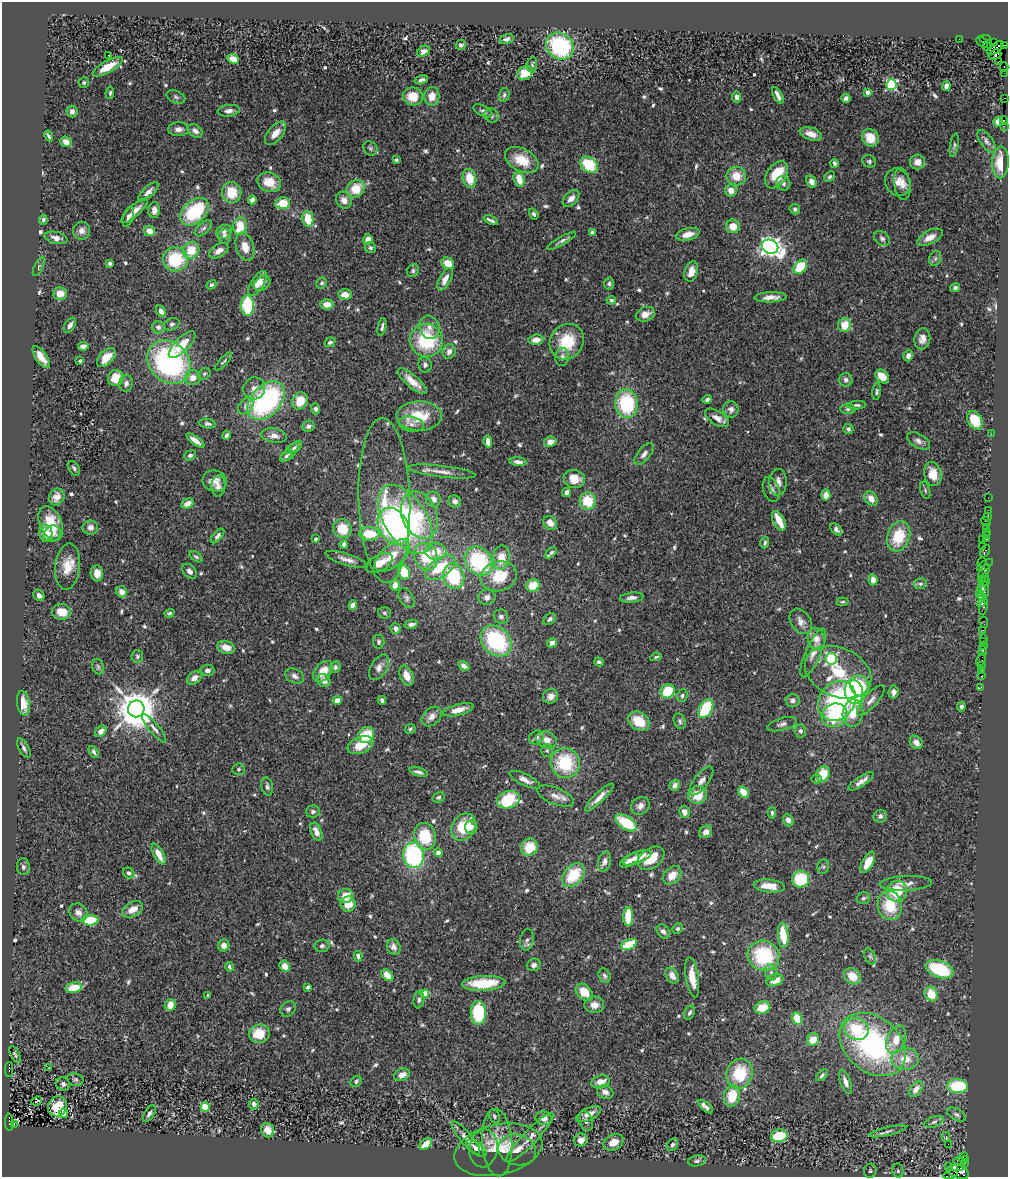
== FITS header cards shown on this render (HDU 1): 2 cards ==
NAXIS1  =                 1006
NAXIS2  =                 1175

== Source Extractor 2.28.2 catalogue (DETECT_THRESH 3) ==
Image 1006 x 1175 px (HDU 1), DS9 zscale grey, 1 PNG px = 1 image px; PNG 1010 x 1179 px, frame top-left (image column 1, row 1175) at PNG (2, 2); each listed source drawn as its Kron ellipse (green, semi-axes under 4 px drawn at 4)
Background 0.663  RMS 0.034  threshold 0.101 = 3 sigma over >= 5 px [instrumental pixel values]
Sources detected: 654; of the 654, the 500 brightest by FLUX_AUTO listed and drawn (154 fainter detections omitted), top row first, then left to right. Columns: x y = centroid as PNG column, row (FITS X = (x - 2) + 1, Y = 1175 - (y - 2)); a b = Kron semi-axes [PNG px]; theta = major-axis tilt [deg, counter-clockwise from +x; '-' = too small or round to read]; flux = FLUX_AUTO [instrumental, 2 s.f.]
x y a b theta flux
507 39 7 5 16 9.2
959 39 2 2 - 14
985 39 6 3 -14 20
982 42 7 2 -42 43
994 42 3 2 - 23
461 45 5 5 - 5.8
987 45 5 4 - 370
1004 45 4 2 - 12
560 46 15 12 -41 250
996 48 10 5 37 800
423 51 7 5 31 13
995 54 6 5 - 150
108 55 3 2 - 29
233 59 6 4 -26 33
999 61 3 2 - 14
532 64 7 5 82 4.4
108 67 17 6 29 40
1004 67 4 2 - 30
525 73 8 6 25 42
1004 73 2 2 - 6.5
421 80 7 3 16 6.5
84 83 5 5 - 4.3
891 85 5 5 - 280
946 86 5 4 - 14
110 93 6 4 82 4.5
867 93 4 3 - 19
504 95 7 5 74 5.3
778 95 9 3 -61 12
413 96 10 9 - 46
432 96 9 7 82 27
176 97 10 6 -24 6.4
736 97 5 4 - 7
846 98 4 4 - 7.1
1005 98 3 2 - 15
72 111 6 5 - 12
229 111 11 5 7 10
483 111 10 5 -26 6.1
492 115 7 6 - 7.1
1004 121 4 2 - 24
998 122 5 5 - 17
1004 126 3 2 - 6.5
178 129 11 7 0 12
195 131 8 6 -38 11
275 133 14 7 50 25
811 134 11 6 -18 22
49 136 5 3 - 4.9
870 138 9 8 - 39
986 141 13 6 -55 8.9
66 142 6 5 - 23
954 145 12 4 80 5.1
370 148 7 6 - 5.5
396 160 4 3 - 4.5
522 160 18 11 -28 55
869 161 7 6 - 5.1
917 162 8 7 - 16
1000 162 16 8 89 48
834 163 4 3 - 5.4
589 165 10 7 -37 95
777 175 15 9 57 66
736 176 10 9 - 37
830 177 6 4 43 5.2
469 178 9 6 -78 42
519 179 8 5 -74 33
269 182 12 9 -21 43
811 182 6 5 - 13
898 182 14 12 -58 20
783 183 7 6 - 7.8
902 184 16 8 -81 17
356 189 9 8 - 51
731 190 6 6 - 22
148 192 12 5 43 12
232 193 10 9 - 56
571 199 10 6 46 15
252 200 4 4 - 11
344 200 9 7 -57 16
283 203 7 6 - 53
795 209 5 5 - 5.7
154 210 8 6 86 16
134 211 17 5 43 17
194 212 16 11 42 160
534 214 6 4 -57 4.4
128 217 10 5 72 7.2
308 219 8 5 -80 53
43 220 5 4 - 4.8
491 220 8 3 -24 6.9
240 226 9 6 82 54
733 226 7 7 - 30
203 228 10 5 40 7.1
82 231 9 8 - 12
149 231 6 5 - 20
224 232 8 7 - 8.7
592 232 4 4 - 6.3
688 234 12 6 14 22
225 236 7 6 - 9.6
930 237 14 6 28 22
56 238 11 6 -13 12
882 238 9 6 -38 7.4
368 239 5 4 - 17
561 241 17 4 30 7.8
245 247 14 9 -73 28
770 247 8 7 - 1500
370 248 6 5 - 5.9
191 250 9 8 - 53
219 251 10 6 32 17
935 258 8 6 70 5.6
175 259 12 12 - 120
448 263 6 5 - 25
110 264 4 3 - 4.5
39 267 10 4 63 4.7
800 267 8 5 48 72
413 271 7 5 60 5.6
691 272 10 6 73 21
445 279 12 5 63 20
258 283 14 6 58 20
262 283 9 6 37 13
322 283 6 5 - 4.4
609 284 6 5 - 5.4
211 285 5 4 - 5.7
955 288 5 4 - 6.9
60 293 7 6 - 28
345 295 7 5 -3 19
770 297 16 5 2 19
611 300 5 4 - 4.7
327 304 6 5 - 26
247 306 10 6 -89 160
161 311 6 4 -61 11
645 314 10 7 19 22
172 324 8 6 26 5.4
70 325 8 5 58 10
845 325 7 6 - 40
158 327 6 6 - 8.4
382 327 9 3 78 5.9
429 327 12 10 -70 17
922 339 10 8 81 16
426 340 16 16 - 160
536 340 7 5 7 20
330 342 5 4 - 6.4
567 342 18 16 53 82
182 345 17 7 45 43
83 346 5 4 - 11
449 351 7 6 - 13
908 356 6 4 70 11
41 357 13 5 -55 23
106 357 11 6 45 34
562 357 9 7 84 9.7
80 361 3 3 - 4.9
169 362 24 19 -45 440
223 362 11 3 47 4.3
425 365 8 6 -81 6.6
204 374 7 5 32 4.4
882 377 8 6 -44 28
116 378 8 7 - 44
193 378 8 7 - 18
846 380 7 6 - 8.1
412 381 18 6 -41 28
126 383 8 7 - 10
254 388 11 10 - 16
877 392 8 4 84 5
707 399 5 4 - 5.5
266 401 22 14 46 380
300 401 9 7 70 45
626 404 14 11 -83 170
857 405 9 4 4 4.9
246 406 9 6 48 12
316 409 5 4 - 5.9
731 409 8 7 - 9.5
848 409 7 5 -7 5.6
419 416 23 14 1 83
717 418 13 6 -32 17
975 420 10 7 -60 56
207 424 8 5 -8 6
411 424 12 7 -12 15
308 426 6 5 - 8.3
848 429 5 5 - 5.5
991 434 2 2 - 21
226 435 4 3 - 7.2
274 436 13 7 -8 14
195 440 11 4 -37 17
918 441 12 7 -30 12
488 442 6 4 -81 16
550 442 6 5 - 17
294 448 9 4 35 5.9
290 452 11 5 46 7.3
644 454 13 6 50 12
190 455 6 5 - 6.6
286 456 7 4 44 5.1
518 462 9 4 -6 10
74 468 8 5 -57 5.9
442 472 34 5 -7 22
933 474 12 8 -78 32
574 479 11 9 -19 37
215 481 12 10 -15 21
778 482 13 9 87 17
218 486 10 7 87 11
771 489 13 8 -71 10
925 490 9 5 -77 4.4
566 493 4 4 - 12
826 495 5 4 - 19
57 497 9 7 58 18
988 498 2 2 - 12
433 499 7 7 - 17
871 499 8 6 -52 22
384 500 82 26 -88 150
455 501 6 6 - 8.9
588 501 9 8 - 70
187 504 6 4 28 22
988 510 2 2 - 20
419 515 24 17 -68 78
988 516 3 2 - 27
405 519 38 21 -58 410
779 521 11 5 -62 44
986 522 5 4 - 65
51 523 18 11 -66 63
550 523 8 6 -45 18
394 526 19 14 -59 320
986 527 3 2 - 32
90 528 8 7 - 14
342 529 9 9 - 52
836 529 7 4 -49 8.1
986 532 3 2 - 36
46 533 8 6 -83 25
52 534 8 8 - 12
369 534 10 6 -4 66
217 536 9 4 49 8.5
899 536 15 11 71 80
986 536 3 3 - 57
315 539 3 3 - 5.9
982 539 2 2 - 20
987 539 3 3 - 32
765 543 6 4 76 4.7
344 544 4 4 - 7.6
982 546 3 3 - 44
436 551 10 8 -4 45
985 551 7 3 65 39
551 553 7 3 41 6.2
392 556 21 10 41 48
196 557 7 4 -36 4.8
426 557 14 11 -68 74
501 557 12 8 81 39
346 559 22 5 -18 16
479 561 16 12 -49 200
982 562 5 2 - 7.2
379 563 15 8 29 27
985 565 9 3 32 67
67 567 23 12 83 44
440 567 17 9 33 89
189 571 8 6 -48 9.2
404 572 7 5 -66 76
984 572 8 3 55 110
97 573 8 6 -88 20
454 576 13 10 -74 140
499 576 18 14 13 82
985 578 5 3 - 43
873 580 6 4 -82 15
981 580 2 2 - 21
985 582 5 2 - 63
920 584 7 5 12 5.3
395 585 6 5 - 16
533 585 7 6 - 52
981 587 3 2 - 36
985 590 8 3 -89 270
122 592 5 5 - 18
979 593 3 3 - 39
39 595 6 5 - 8.4
981 596 4 3 - 85
487 597 8 8 - 12
406 598 11 6 -60 7.2
632 598 12 5 6 9.8
842 602 6 3 6 4.3
981 603 4 3 - 68
353 605 5 4 - 14
984 607 8 3 77 93
62 612 9 7 -5 34
169 613 5 4 - 4.7
385 613 6 5 - 4.7
501 617 7 7 - 8.6
550 619 7 5 42 6
801 621 14 9 -56 15
984 622 6 3 -80 38
411 624 7 4 12 8.6
396 628 5 5 - 9.5
982 630 3 2 - 31
983 638 2 2 - 24
816 639 11 8 -77 22
496 641 17 13 -44 230
983 641 3 2 - 27
379 642 7 5 -83 5.8
552 643 5 4 - 18
983 646 2 2 - 22
226 647 9 6 -18 27
983 651 5 3 - 67
813 653 26 7 67 22
137 656 6 6 - 5.2
656 657 6 3 11 4.5
831 659 6 5 - 360
981 659 7 3 64 26
599 662 4 4 - 5.8
464 666 6 4 -32 9.9
982 666 3 3 - 46
98 667 8 5 -73 4.6
335 667 6 5 - 6.4
379 667 14 8 60 13
207 670 7 5 3 9.2
982 670 2 2 - 9.8
323 671 12 8 48 36
838 672 35 24 -24 120
294 676 10 7 -27 11
407 676 10 6 -67 25
982 676 3 3 - 45
194 678 8 6 39 15
324 680 7 6 - 16
860 686 11 9 -64 81
981 687 3 2 - 7.8
668 691 7 6 - 76
854 692 12 9 -79 330
893 692 6 5 - 12
551 696 8 7 - 15
682 696 6 5 - 5.7
337 700 5 4 - 20
382 700 4 3 - 7.1
792 700 7 6 - 8.3
871 700 19 7 48 16
837 701 21 17 54 290
23 704 13 6 -82 25
961 707 5 4 - 6
136 709 8 8 - 7800
706 709 10 6 59 120
458 710 15 5 15 27
853 713 13 10 82 68
835 715 13 11 26 100
432 717 11 8 41 17
639 721 12 9 -35 55
680 721 8 5 -70 5.8
782 724 15 6 16 8.8
154 728 18 5 -50 11
410 729 5 4 - 4.5
101 731 6 4 44 13
800 731 6 6 - 5.9
366 735 8 7 - 73
536 738 8 6 31 7.4
546 740 10 8 -25 20
916 742 7 5 -49 16
360 745 13 8 21 41
24 748 10 5 -61 6.9
547 750 6 6 - 4.8
94 752 6 3 -58 5.1
565 763 15 14 - 130
238 769 6 5 - 4.3
419 772 9 4 -15 8
823 774 8 6 66 51
816 779 5 4 - 4.7
525 780 17 6 -25 17
701 781 17 7 53 16
861 781 15 5 34 14
675 785 6 5 - 13
267 787 9 6 -77 6.6
744 792 6 4 -53 41
697 795 9 9 - 46
555 796 19 8 -22 18
438 797 6 4 31 4.7
599 797 19 5 44 17
508 800 12 8 16 120
640 806 10 8 40 13
313 811 7 6 - 6.3
684 812 6 5 - 15
772 813 6 4 86 4.5
880 816 6 6 - 8.4
788 820 6 5 - 11
626 823 12 6 -32 97
464 827 14 11 57 77
471 827 6 6 - 12
316 832 9 5 -67 16
706 832 7 6 - 14
425 836 13 10 -76 110
529 847 9 8 - 51
438 853 4 4 - 15
158 854 11 5 -62 26
413 855 13 10 -84 290
637 858 15 5 21 32
651 858 14 10 36 60
604 861 10 6 75 12
629 861 10 5 29 17
868 862 11 5 62 31
23 867 8 6 -84 6
823 867 7 6 - 4.6
129 873 6 5 - 7.5
573 875 13 9 49 85
672 875 10 7 45 29
801 879 8 8 - 100
906 883 26 7 2 19
769 886 15 6 -5 36
897 891 11 10 - 74
345 896 7 7 - 33
863 898 7 6 - 5.2
348 904 8 7 - 35
890 906 15 12 -79 78
133 909 11 7 28 25
78 913 10 8 -47 14
628 917 9 5 89 62
90 920 8 5 0 82
678 928 5 5 - 4.3
663 931 8 6 -51 7.7
783 935 12 5 -86 71
527 940 11 6 80 7.6
629 944 8 5 23 81
224 945 6 6 - 13
322 946 7 6 - 5.5
394 947 8 6 -66 12
358 956 5 4 - 8.2
763 956 16 14 -20 170
870 956 8 5 -63 5.3
534 965 7 6 - 7.4
285 966 6 5 - 19
229 967 5 4 - 5.8
939 969 15 8 -20 160
771 972 8 6 -75 8
387 975 7 4 -46 30
604 976 7 5 -66 5.9
672 976 8 6 -59 19
852 976 9 7 -40 39
692 977 20 6 -81 36
775 980 9 5 19 29
484 983 22 7 3 94
308 987 4 3 - 4.4
74 988 8 5 10 47
584 992 10 7 -45 46
425 994 4 4 - 63
931 994 7 6 - 47
208 995 3 3 - 4.9
419 1000 8 5 82 6.3
170 1005 6 5 - 24
594 1005 10 8 1 19
762 1008 8 6 18 41
288 1009 8 7 - 6.6
478 1013 12 7 -90 130
690 1013 7 5 63 7.2
797 1018 6 5 - 51
856 1029 12 10 -22 90
259 1034 10 9 - 59
813 1040 6 6 - 39
896 1040 14 9 68 34
873 1044 37 27 -40 450
15 1054 9 4 -62 4.6
905 1059 14 10 4 40
49 1068 3 2 - 5.8
9 1069 7 2 -90 290
740 1074 15 13 72 99
402 1075 8 5 23 18
822 1075 7 4 44 4.6
75 1079 8 6 -10 5.2
356 1081 6 5 - 4.7
600 1082 9 6 15 27
846 1082 13 5 -70 13
63 1084 7 6 - 7.8
958 1086 10 7 -1 99
916 1089 9 5 54 19
605 1092 8 6 -22 14
732 1096 11 8 78 61
37 1101 5 3 - 73
254 1104 5 5 - 8
58 1106 10 9 - 30
205 1107 4 4 - 95
706 1107 9 4 -41 10
64 1113 5 4 - 13
149 1113 9 4 58 6.5
589 1114 13 6 25 20
957 1114 10 5 -28 7.2
494 1116 7 5 -66 4.5
544 1118 8 6 -11 21
586 1121 10 6 -70 7.5
9 1122 9 3 -88 290
934 1122 10 5 19 6.5
14 1124 4 3 - 84
268 1130 7 6 - 26
888 1131 19 3 13 8.5
779 1136 8 6 11 90
530 1137 33 7 47 30
946 1137 5 3 - 110
466 1138 21 5 -50 17
581 1140 7 6 - 20
497 1142 34 15 -87 54
614 1142 10 7 25 29
426 1144 7 5 41 24
948 1144 2 2 - 670
672 1145 7 5 55 5.5
476 1148 12 6 -36 17
483 1148 19 14 82 20
498 1150 45 25 13 86
517 1150 19 15 -16 38
963 1157 5 2 - 35
965 1159 3 3 - 62
697 1161 9 5 11 6.1
959 1162 6 2 -18 19
964 1163 3 3 - 30
948 1166 2 2 - 24
961 1168 3 3 - 160
870 1171 7 6 - 4.5
898 1171 7 5 -78 4.7
959 1172 11 6 -23 710
950 1175 8 4 12 170
At the frame edge (FLAGS 8, measured only in part): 2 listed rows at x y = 959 1172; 950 1175
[154 fainter detections neither listed nor drawn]